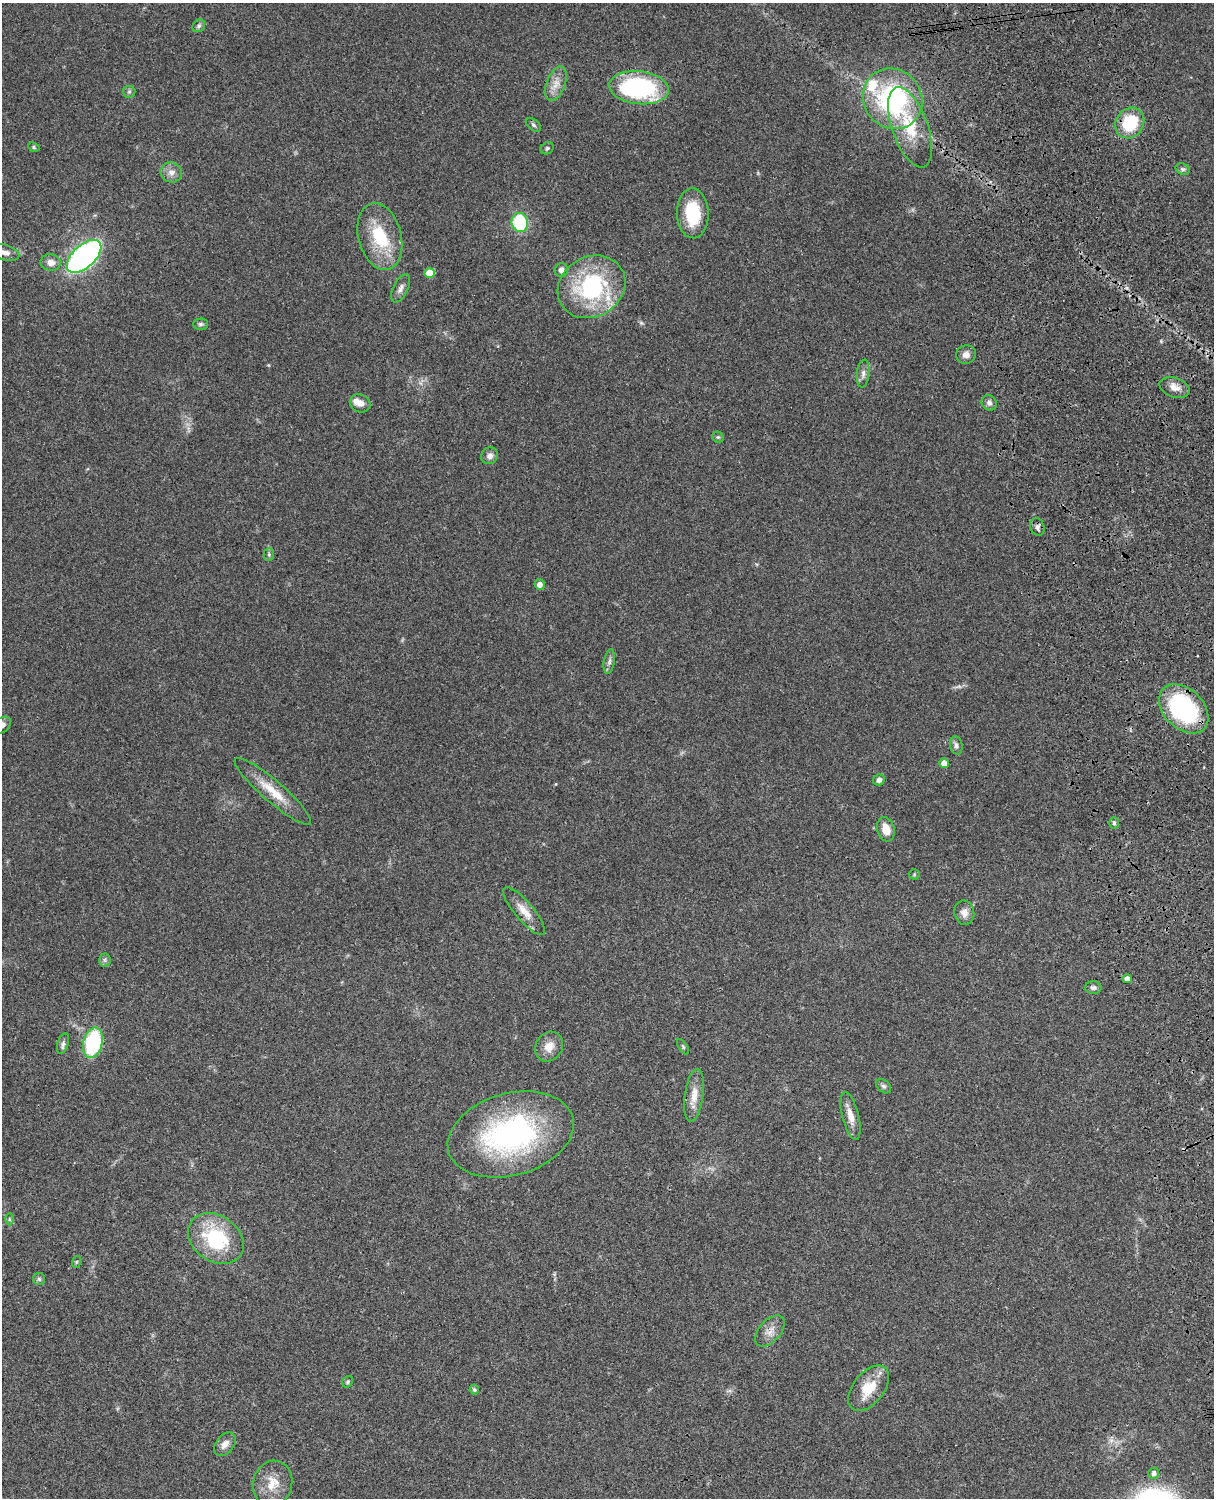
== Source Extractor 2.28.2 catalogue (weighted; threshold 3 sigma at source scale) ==
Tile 6 of 4 x 3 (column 2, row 2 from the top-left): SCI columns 1334-2545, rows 1773-3268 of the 5088 x 4927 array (HDU 1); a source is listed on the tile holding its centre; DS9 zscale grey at full resolution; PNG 1216 x 1500 px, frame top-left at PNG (2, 3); each listed source drawn as its Kron ellipse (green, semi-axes under 4 px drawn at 4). Shown black and unused: <1% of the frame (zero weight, under 3 of 4 exposures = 6% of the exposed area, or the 3 px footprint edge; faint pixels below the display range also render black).
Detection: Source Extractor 2.28.2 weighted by HDU 2 'WHT'; one run over the whole footprint, this tile lists its part. Background 0.0962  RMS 0.0063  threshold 0.0282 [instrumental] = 3 sigma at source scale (4.5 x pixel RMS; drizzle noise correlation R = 1.50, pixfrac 1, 0.05/0.05 arcsec/px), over >= 5 px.
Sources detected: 73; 1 inside a brighter object's white glare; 2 cosmic-ray / hot-pixel residue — neither listed nor drawn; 3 inside a brighter listed object's ellipse — not listed separately; the other 67 listed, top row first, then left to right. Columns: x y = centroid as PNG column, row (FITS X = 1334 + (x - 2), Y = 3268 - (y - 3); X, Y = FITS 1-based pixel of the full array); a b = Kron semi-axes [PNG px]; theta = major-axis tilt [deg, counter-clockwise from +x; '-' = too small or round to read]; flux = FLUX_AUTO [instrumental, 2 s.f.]
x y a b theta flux
199 26 7 5 46 1.5
556 84 18 9 70 6.4
639 88 30 16 -6 87
129 92 6 6 - 1.2
893 99 31 29 -50 94
1130 123 16 13 57 28
533 125 9 5 -37 1.4
910 127 42 18 -70 25
34 147 6 4 -24 0.96
547 148 7 5 35 1.2
1183 169 7 5 -20 1.3
171 172 11 10 - 4.3
693 213 25 16 -87 28
520 222 10 8 -75 37
380 236 34 21 -75 30
5 253 14 7 -16 3.8
84 256 21 11 43 180
51 262 10 8 -13 4.5
561 270 7 7 - 2.9
430 273 5 5 - 13
591 287 35 30 31 68
400 288 15 7 64 3.2
200 324 7 5 1 1.5
966 354 10 9 - 4
863 374 14 6 83 3.1
1175 387 15 9 -18 5.3
360 403 10 8 -25 4.5
989 403 8 7 - 2.5
718 437 6 5 - 0.92
490 456 9 8 - 2.9
1037 527 9 7 -67 2.3
269 554 6 5 - 1.1
540 585 5 5 - 3.6
609 661 12 5 80 2.2
1184 709 29 19 -44 81
2 725 10 7 39 2.7
956 745 9 6 -80 2.1
944 763 5 5 - 4.8
879 780 6 5 - 2.9
273 791 49 10 -41 16
1114 823 6 5 - 1.2
886 829 12 8 -73 8.3
914 874 5 5 - 0.85
524 911 30 9 -50 8.6
964 913 12 10 -77 4.8
105 960 6 6 - 1.4
1127 979 4 4 - 4.2
1093 988 8 6 -3 2
93 1043 15 9 76 58
63 1044 10 5 72 1.9
549 1047 15 13 56 7.3
683 1047 9 3 -57 0.95
884 1086 8 6 -39 1.6
694 1095 26 9 82 8.5
851 1116 24 8 -75 6.9
511 1134 64 41 16 130
9 1219 6 4 -90 0.87
216 1239 30 23 -35 43
76 1262 6 4 71 0.75
39 1279 6 6 - 1.3
770 1331 18 10 48 5.7
348 1382 6 5 - 0.99
869 1388 26 15 52 16
474 1390 5 4 - 1.2
225 1444 13 9 50 4.4
1154 1473 5 5 - 2.3
273 1483 23 19 73 12
Isophote crosses this tile's border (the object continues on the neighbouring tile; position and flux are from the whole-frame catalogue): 2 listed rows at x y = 5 253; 2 725